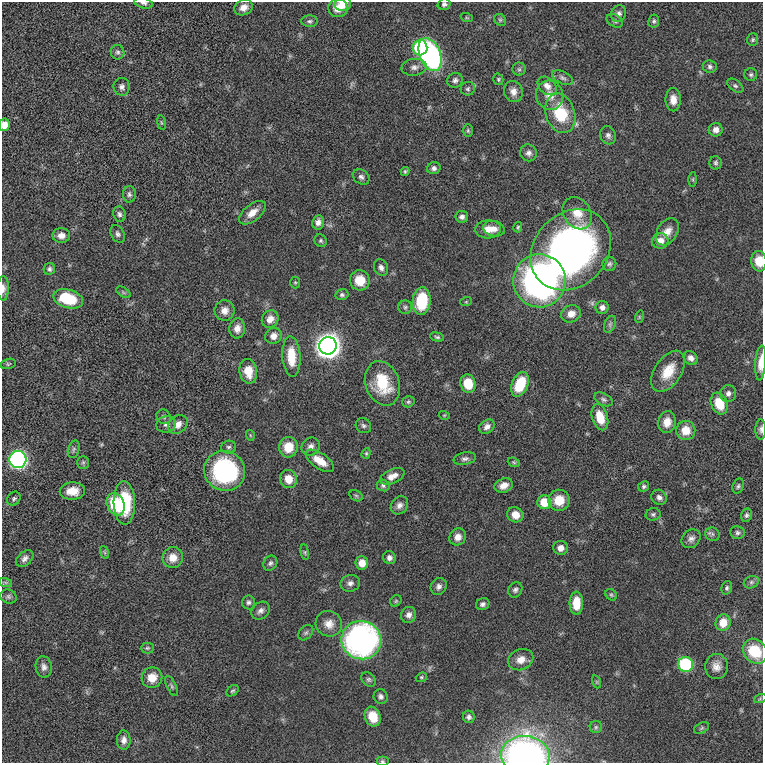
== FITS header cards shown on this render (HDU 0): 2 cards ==
NAXIS1  =                  761 / length of data axis 1
NAXIS2  =                  761 / length of data axis 2

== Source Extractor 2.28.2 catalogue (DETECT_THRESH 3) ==
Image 761 x 761 px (HDU 0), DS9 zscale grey, 1 PNG px = 1 image px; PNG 765 x 765 px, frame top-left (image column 1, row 761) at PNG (2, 2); each listed source drawn as its Kron ellipse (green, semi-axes under 4 px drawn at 4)
Background -0.0385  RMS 3.1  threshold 9.16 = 3 sigma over >= 5 px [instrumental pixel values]
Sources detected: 184; all 184 listed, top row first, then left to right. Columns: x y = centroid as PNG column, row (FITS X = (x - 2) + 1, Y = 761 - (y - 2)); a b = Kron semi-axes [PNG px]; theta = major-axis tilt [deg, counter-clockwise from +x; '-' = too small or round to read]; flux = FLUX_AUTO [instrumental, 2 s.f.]
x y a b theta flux
144 3 9 5 -14 540
343 4 8 7 - 2100
444 4 6 5 - 510
244 7 9 7 26 1400
338 8 9 9 - 2100
619 13 8 7 - 800
467 18 6 4 -18 220
500 20 6 5 - 350
310 21 8 5 -2 490
615 21 9 6 -29 510
654 21 7 5 81 400
753 40 6 5 - 350
420 48 8 7 - 16000
118 52 7 7 - 550
430 54 17 10 -67 57000
414 67 13 8 7 1100
710 67 7 6 - 550
519 69 6 6 - 490
751 75 6 6 - 460
563 78 11 6 -26 700
498 79 6 5 - 320
455 80 8 7 - 640
547 86 11 7 -43 1200
735 86 9 5 -36 490
122 87 9 8 - 860
468 89 7 6 - 510
513 91 11 9 -71 1300
550 95 15 13 -63 2600
673 100 11 7 -89 1700
560 113 20 14 -73 8400
161 123 7 3 -81 270
4 125 6 5 - 2000
716 130 7 6 - 1200
468 131 6 5 - 320
608 135 9 7 -68 720
529 153 8 8 - 840
716 163 6 6 - 440
434 168 7 6 - 660
405 171 4 4 - 320
361 177 9 7 -38 710
693 179 7 4 89 270
129 194 8 6 87 560
252 213 16 8 39 2100
577 213 17 13 -56 3200
119 214 8 6 -74 600
462 217 6 6 - 710
318 222 7 6 - 1000
518 227 5 4 - 280
488 229 13 9 4 2100
494 229 11 7 -12 1300
667 232 15 10 59 1800
118 234 9 6 -60 620
61 235 9 7 2 1300
321 241 6 6 - 390
660 241 8 7 - 1900
571 250 44 36 47 93000
759 261 10 7 -83 2900
609 264 7 7 - 530
381 268 8 7 - 850
49 269 6 5 - 470
360 280 10 9 - 3700
540 281 26 26 - 95000
295 282 6 5 - 290
3 288 12 6 90 1100
123 292 8 4 -31 350
342 295 6 5 - 460
68 299 15 9 -15 9100
422 301 13 9 83 8900
466 302 6 3 19 220
405 307 7 6 - 470
602 307 6 6 - 930
224 310 10 10 - 1600
571 314 10 8 21 1900
639 317 6 4 72 230
270 319 9 8 - 1500
610 324 9 5 66 550
237 328 10 8 86 1500
274 336 8 8 - 1200
437 337 7 4 -15 400
328 346 9 8 - 290000
291 357 20 9 -87 4900
691 358 8 6 -40 960
761 363 17 5 86 2100
8 364 8 5 15 330
248 371 12 9 -80 3300
668 371 23 13 56 4400
382 383 23 16 -70 8700
468 384 9 7 -73 4100
520 384 13 8 66 6800
728 393 8 8 - 870
603 399 10 6 -27 550
408 402 6 5 - 360
719 404 11 8 -67 4600
444 415 5 3 - 210
164 417 8 6 -46 440
600 417 13 8 -74 3600
667 422 11 8 78 2100
166 424 10 8 15 770
178 424 11 8 39 1600
363 426 8 7 - 540
487 427 8 6 37 930
686 430 9 9 - 3300
761 430 10 5 90 640
250 435 5 3 - 200
228 447 7 6 - 490
288 447 10 9 - 3500
311 447 10 8 41 1000
74 449 9 5 72 540
366 453 5 4 - 280
18 459 8 8 - 84000
465 459 11 6 10 700
320 461 16 7 -34 3000
83 462 6 5 - 380
514 462 6 4 -22 290
225 471 21 19 -32 24000
392 476 13 7 24 1600
288 479 9 8 - 2600
383 485 6 5 - 510
504 485 9 7 22 1600
644 486 6 5 - 420
738 486 8 5 70 430
72 491 12 8 3 2700
356 496 7 5 -30 330
659 497 8 7 - 840
14 499 7 6 - 480
559 500 10 10 - 3500
544 502 7 7 - 4500
124 503 21 10 -88 10000
116 504 11 8 -67 11000
399 505 10 8 50 970
653 514 7 6 - 460
515 515 8 7 - 2200
746 515 7 5 74 430
738 533 7 6 - 510
712 534 7 6 - 500
458 537 9 8 - 1500
691 539 10 8 44 1000
561 548 7 7 - 1400
104 552 6 4 -71 300
305 552 8 4 -82 330
173 558 10 10 - 2400
389 558 6 6 - 790
25 559 10 6 42 880
270 563 8 6 56 550
362 563 7 6 - 2300
5 582 7 4 -19 400
751 582 8 6 21 560
350 583 10 8 12 880
439 586 9 7 57 780
727 588 7 5 72 430
515 590 8 7 - 590
611 595 6 5 - 340
8 597 8 7 - 560
396 601 6 5 - 290
248 602 7 6 - 520
576 603 11 7 89 3700
483 604 7 6 - 570
261 611 10 8 40 910
409 615 8 7 - 880
723 623 8 7 - 2800
329 624 13 12 - 2000
306 633 9 6 48 480
361 640 20 19 - 66000
147 648 6 5 - 350
755 651 13 11 -50 6800
521 660 13 10 24 2000
686 665 7 7 - 22000
716 666 13 11 84 1700
44 667 11 8 -81 980
421 677 6 4 21 280
152 678 10 10 - 2700
368 679 8 6 -44 480
597 682 6 4 -71 270
172 686 11 4 -65 480
233 691 7 5 38 340
381 697 7 6 - 670
760 699 6 4 19 260
373 717 10 8 -71 3700
469 717 6 6 - 590
596 727 6 6 - 410
702 728 8 5 27 420
124 740 10 7 88 1000
525 755 24 19 -7 72000
382 761 6 5 - 340
At the frame edge (FLAGS 8, measured only in part): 10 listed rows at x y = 144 3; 343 4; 444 4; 4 125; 759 261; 3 288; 761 363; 761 430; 525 755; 382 761